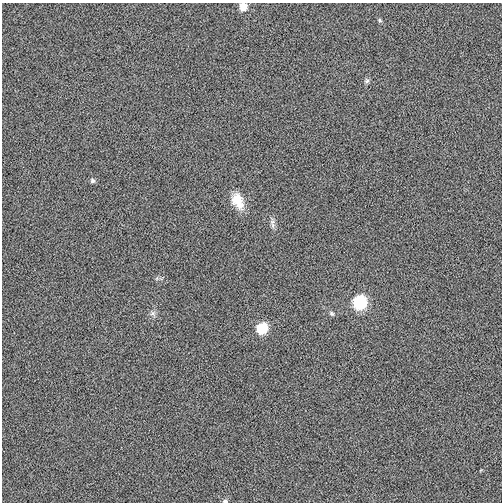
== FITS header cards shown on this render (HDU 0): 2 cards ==
NAXIS1  =                  500
NAXIS2  =                  500

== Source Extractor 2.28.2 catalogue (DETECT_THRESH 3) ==
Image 500 x 500 px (HDU 0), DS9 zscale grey, 1 PNG px = 1 image px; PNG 504 x 504 px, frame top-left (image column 1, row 500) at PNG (2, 3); no overlay
Background -0.00197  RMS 0.03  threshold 0.0895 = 3 sigma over >= 5 px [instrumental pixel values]
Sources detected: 11; all 11 listed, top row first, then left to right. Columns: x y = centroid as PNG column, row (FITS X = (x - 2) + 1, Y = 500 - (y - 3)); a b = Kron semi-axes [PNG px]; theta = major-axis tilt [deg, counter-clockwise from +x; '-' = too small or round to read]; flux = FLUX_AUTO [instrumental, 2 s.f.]
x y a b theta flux
243 7 6 6 - 26
380 20 6 5 - 2.9
367 81 7 6 - 4.4
92 181 6 6 - 4.6
238 201 21 13 -65 35
272 222 11 6 87 7.2
360 302 8 7 - 200
152 313 8 6 1 5.7
332 313 8 5 -40 4.1
262 328 7 7 - 86
225 501 6 4 6 4.5
At the frame edge (FLAGS 8, measured only in part): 2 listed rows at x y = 243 7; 225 501